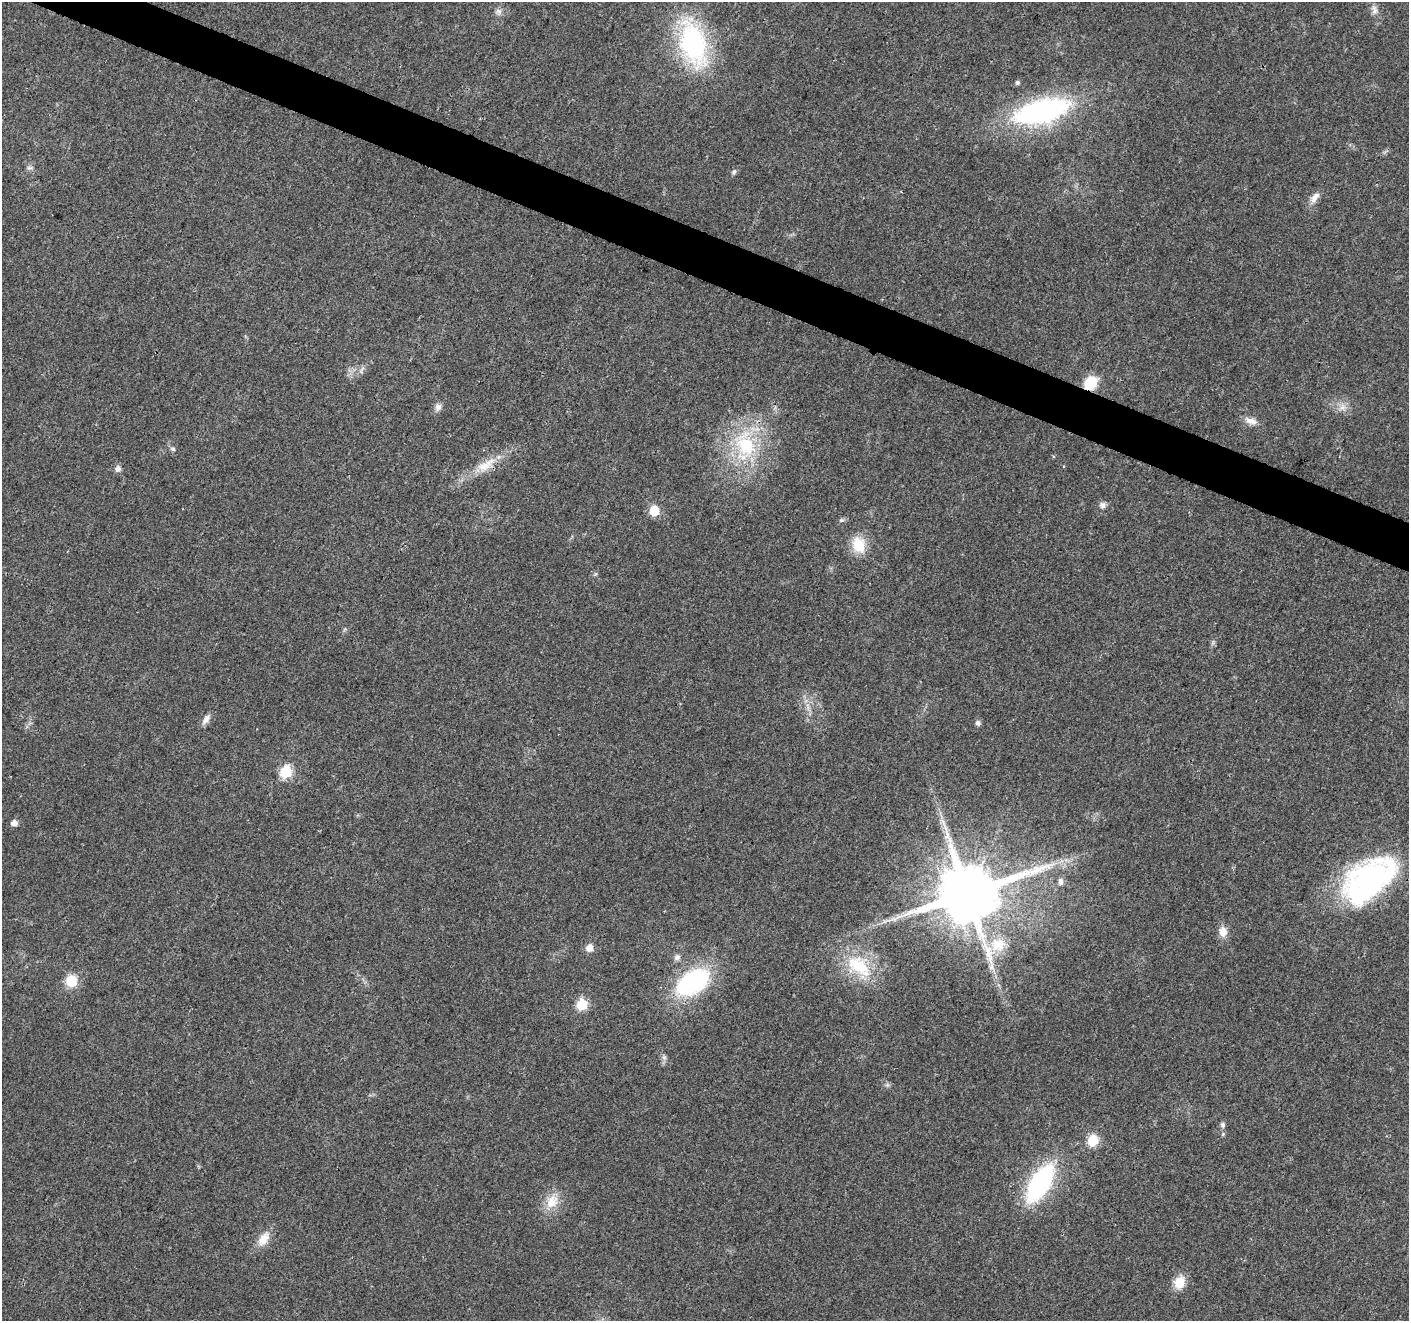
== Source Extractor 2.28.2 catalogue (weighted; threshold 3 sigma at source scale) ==
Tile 11 of 4 x 4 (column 3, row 3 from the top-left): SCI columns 2820-4226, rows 1530-2848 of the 5644 x 5762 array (HDU 1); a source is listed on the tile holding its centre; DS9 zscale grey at full resolution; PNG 1411 x 1323 px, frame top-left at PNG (2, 2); no overlay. Shown black and unused: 3% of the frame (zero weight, under 3 of 4 exposures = <1% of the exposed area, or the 3 px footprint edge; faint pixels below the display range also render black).
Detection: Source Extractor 2.28.2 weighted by HDU 2 'WHT'; one run over the whole footprint, this tile lists its part. Background 0.0255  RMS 0.0032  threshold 0.0142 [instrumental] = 3 sigma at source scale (4.5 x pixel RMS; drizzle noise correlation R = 1.50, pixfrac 1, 0.0396/0.0396 arcsec/px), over >= 5 px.
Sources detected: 45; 2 long thin detections or spike segments (spike, bleed or trail) — not listed; the other 43 listed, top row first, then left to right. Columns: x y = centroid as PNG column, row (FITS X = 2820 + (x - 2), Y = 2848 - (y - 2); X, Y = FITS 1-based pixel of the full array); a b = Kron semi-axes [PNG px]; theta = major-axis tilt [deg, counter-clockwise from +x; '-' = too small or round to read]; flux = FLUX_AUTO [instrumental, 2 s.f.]
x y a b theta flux
1374 10 14 8 -73 1.7
499 11 9 6 -41 1.2
693 43 46 24 -75 53
1017 82 5 5 - 0.71
1041 111 58 23 15 64
30 168 9 5 0 0.79
734 172 7 5 46 0.71
1314 197 17 8 53 2.5
1091 383 14 11 47 8.7
438 407 10 9 - 1.5
1342 407 10 8 67 1.9
1251 421 17 8 -17 2.5
745 446 45 29 -85 27
173 449 8 5 -30 0.65
486 465 31 12 31 7.3
118 469 8 7 - 1.3
1102 505 9 8 - 1.3
654 511 6 6 - 18
859 545 21 16 -70 7.7
595 574 6 4 71 0.44
206 719 14 7 56 1.7
978 723 7 6 - 0.93
286 772 6 6 - 30
14 823 6 5 - 2.1
1369 880 71 40 39 65
1060 882 10 7 -89 1.2
967 894 18 16 19 2800
1223 932 13 10 -84 3.1
998 945 22 20 19 8.3
589 948 9 8 - 2.3
677 958 9 7 56 1.2
859 966 42 22 -39 17
71 981 6 6 - 29
692 982 40 23 32 37
582 1005 6 6 - 25
664 1057 6 6 - 0.81
1222 1125 7 6 - 0.9
1223 1134 5 5 - 0.5
1093 1140 6 6 - 23
1040 1183 35 16 59 50
552 1201 23 16 63 6.3
263 1239 21 12 56 4.4
1179 1282 15 11 67 5.6
Overlapping masked pixels (flux is a lower limit): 2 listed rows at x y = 1091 383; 967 894